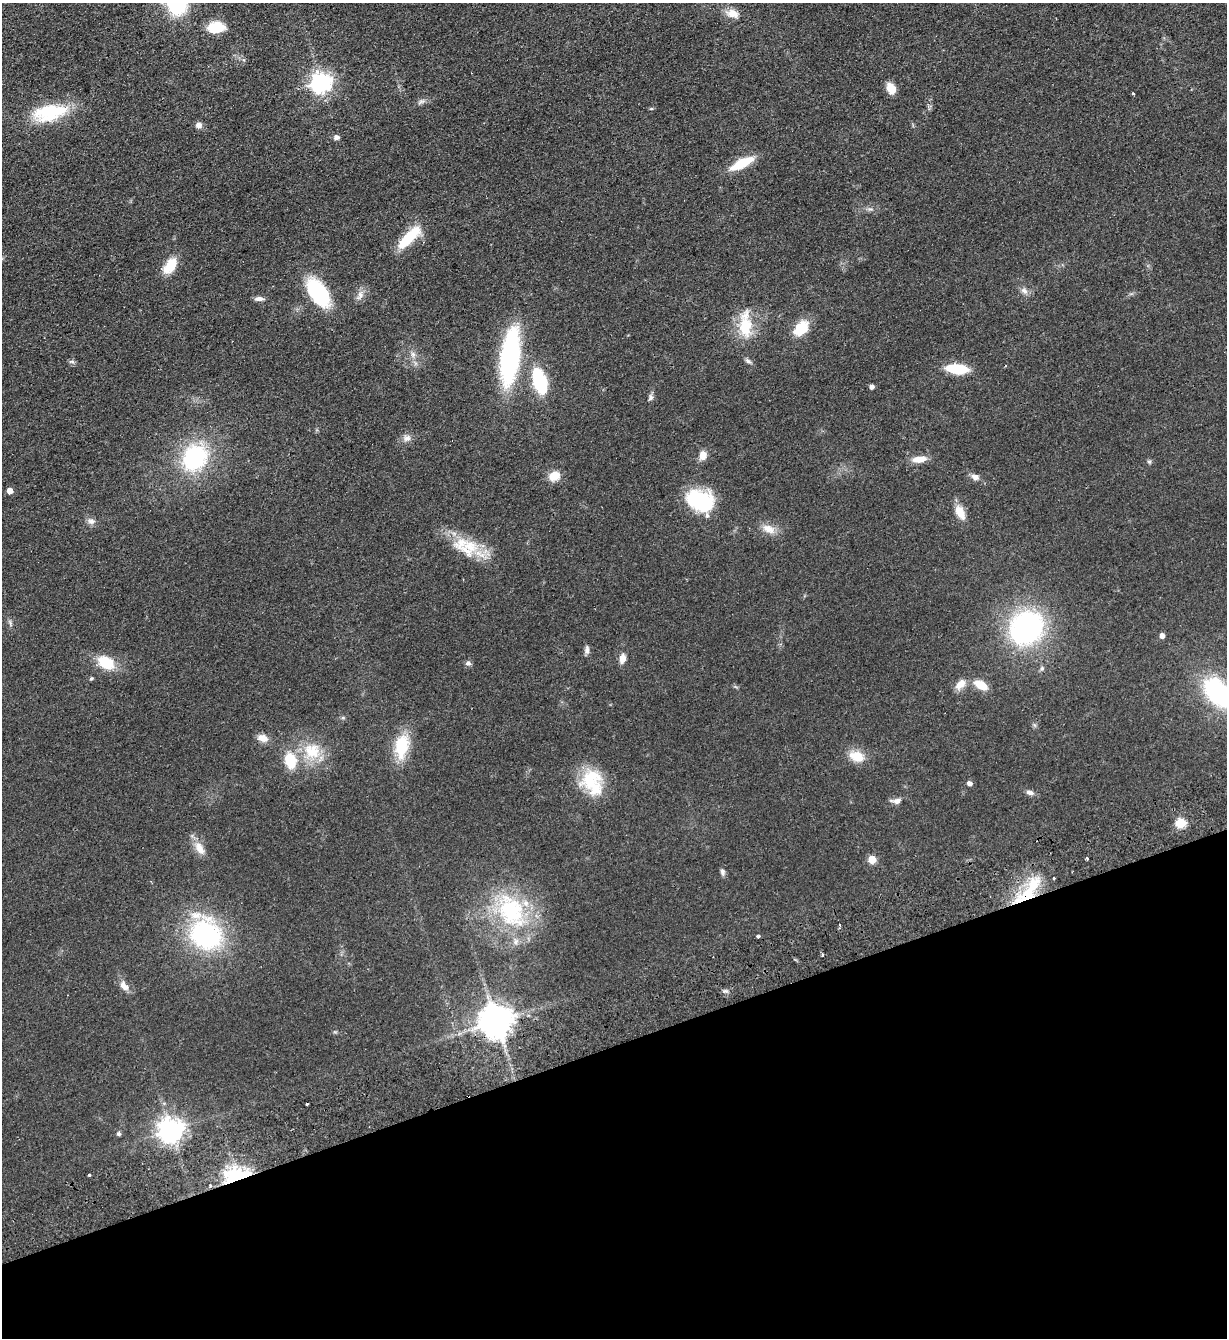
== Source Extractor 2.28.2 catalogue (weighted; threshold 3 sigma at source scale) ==
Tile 14 of 4 x 4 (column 2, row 4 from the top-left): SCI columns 1522-2746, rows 56-1391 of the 5367 x 5452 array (HDU 1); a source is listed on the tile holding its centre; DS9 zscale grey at full resolution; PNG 1229 x 1340 px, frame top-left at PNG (2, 3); no overlay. Shown black and unused: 22% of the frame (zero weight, under 2 of 3 exposures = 3% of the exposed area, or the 3 px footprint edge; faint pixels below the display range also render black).
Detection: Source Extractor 2.28.2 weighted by HDU 2 'WHT'; one run over the whole footprint, this tile lists its part. Background 0.0637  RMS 0.0093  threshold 0.0417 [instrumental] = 3 sigma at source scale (4.5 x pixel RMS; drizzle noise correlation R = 1.50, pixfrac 1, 0.05/0.05 arcsec/px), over >= 5 px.
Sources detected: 89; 1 inside a brighter object's white glare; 1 cosmic-ray / hot-pixel residue — not listed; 6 inside a brighter listed object's ellipse — not listed separately; the other 81 listed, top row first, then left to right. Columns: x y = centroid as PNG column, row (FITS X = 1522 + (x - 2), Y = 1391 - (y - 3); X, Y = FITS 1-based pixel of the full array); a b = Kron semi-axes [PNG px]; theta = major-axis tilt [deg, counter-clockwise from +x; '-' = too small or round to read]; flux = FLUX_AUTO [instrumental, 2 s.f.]
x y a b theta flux
732 13 16 10 -17 9.5
216 27 17 11 7 21
321 82 8 8 - 400
891 88 11 8 -66 12
1133 94 3 2 - 1.5
422 101 10 6 29 3
651 109 6 3 18 0.95
50 112 43 19 12 53
199 125 8 7 - 4.3
336 137 6 5 - 3.7
742 163 24 8 27 31
410 237 33 11 45 32
170 266 21 12 53 18
1024 291 11 7 -30 4.1
318 292 32 17 -57 68
360 295 14 8 66 5.5
259 299 12 6 1 3.7
745 326 33 17 -88 32
801 329 21 14 46 21
413 354 8 6 -70 3.4
510 358 45 15 83 170
748 361 9 5 -19 2.4
72 362 9 4 -1 1.7
957 369 15 7 -5 49
539 381 19 10 -74 75
871 387 4 4 - 4
650 397 8 6 76 2.7
407 438 10 9 - 4.7
703 455 10 8 82 8.3
195 458 24 20 55 97
919 459 18 8 8 9.7
1149 462 6 5 - 1.6
554 476 13 10 28 12
975 477 10 7 -29 4.3
10 491 5 4 - 8.1
700 501 28 19 -22 66
960 512 19 10 -62 12
91 521 10 9 - 4.1
768 529 19 11 -21 10
470 546 26 18 -32 32
10 623 9 4 -68 1.9
1026 628 30 25 44 190
1162 636 4 4 - 5.1
587 650 12 6 88 3.3
622 658 11 7 82 6.5
106 663 19 13 -30 26
468 663 7 6 - 2.4
1042 668 6 5 - 1.8
91 678 4 4 - 1.4
961 684 14 8 42 9
981 685 14 8 -30 16
1218 693 35 21 -42 110
343 718 6 4 -18 1.2
1034 725 7 4 -70 1.6
263 738 12 8 -13 7.8
402 746 28 15 81 35
312 751 25 21 -38 29
857 756 20 14 -20 15
290 761 16 11 -75 27
591 780 33 23 35 37
969 783 5 5 - 3.9
1030 792 10 6 -15 3.5
896 801 13 7 6 4.8
1181 823 5 5 - 51
199 848 19 10 -62 9.9
872 859 5 5 - 23
1087 859 4 2 - 2
722 872 8 6 -78 2.6
1026 896 35 14 31 38
511 911 51 37 -64 97
840 926 3 3 - 1.6
206 935 28 25 -34 140
758 936 4 3 - 2.7
822 955 5 3 - 1.3
124 986 14 8 -55 6.7
496 1022 9 9 - 1800
170 1130 8 8 - 880
118 1134 5 5 - 1.9
89 1175 3 3 - 8.8
237 1177 9 6 14 570
210 1185 4 3 - 2
Overlapping masked pixels (flux is a lower limit): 4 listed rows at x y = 1026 896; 496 1022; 237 1177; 210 1185
Isophote crosses this tile's border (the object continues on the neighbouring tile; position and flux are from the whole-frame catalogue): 1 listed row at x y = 1218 693
Unlisted compact peaks at least as high as the median listed source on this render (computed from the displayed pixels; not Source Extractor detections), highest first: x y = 725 991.